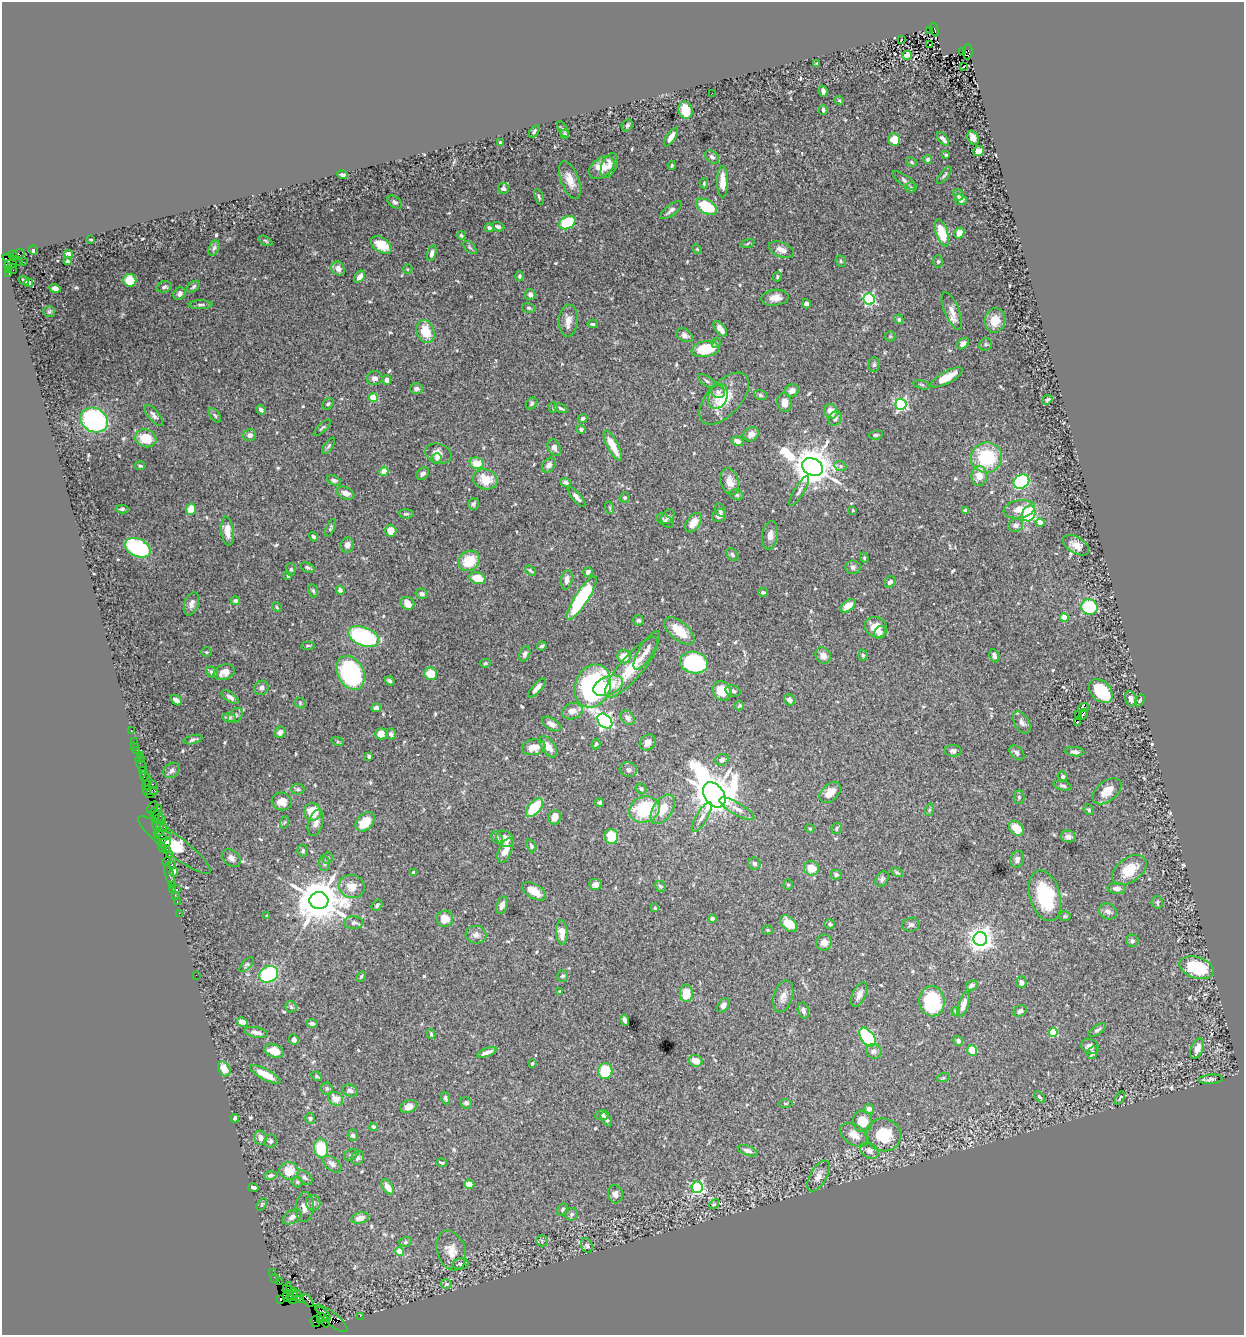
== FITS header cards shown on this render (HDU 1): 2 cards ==
NAXIS1  =                 1242
NAXIS2  =                 1333

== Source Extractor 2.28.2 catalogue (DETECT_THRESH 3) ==
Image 1242 x 1333 px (HDU 1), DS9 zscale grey, 1 PNG px = 1 image px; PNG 1246 x 1337 px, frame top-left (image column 1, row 1333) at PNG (2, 2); each listed source drawn as its Kron ellipse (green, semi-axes under 4 px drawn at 4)
Background 0.922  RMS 0.021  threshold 0.0625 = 3 sigma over >= 5 px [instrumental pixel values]
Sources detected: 585; of the 585, the 500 brightest by FLUX_AUTO listed and drawn (85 fainter detections omitted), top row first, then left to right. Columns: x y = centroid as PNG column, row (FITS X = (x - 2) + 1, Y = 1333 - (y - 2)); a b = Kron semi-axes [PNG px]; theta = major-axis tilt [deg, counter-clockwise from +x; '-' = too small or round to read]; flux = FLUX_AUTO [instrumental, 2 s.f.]
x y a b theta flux
934 29 7 4 -73 680
929 30 4 3 - 35
901 39 3 3 - 6.4
930 44 3 2 - 3.7
962 51 2 2 - 100
968 52 7 4 86 1200
907 55 5 4 - 19
817 64 3 3 - 2.3
963 67 3 2 - 6.8
823 91 5 4 - 5.4
712 93 2 2 - 5.1
839 101 5 3 - 2
685 110 9 7 -78 31
823 110 5 4 - 3.5
627 125 6 5 - 2.6
563 129 9 4 -59 3
534 131 7 4 54 2.7
565 134 5 4 - 2.7
671 137 11 4 56 8.9
973 138 7 5 -68 10
943 139 8 3 -51 5.6
894 140 6 6 - 19
500 142 3 3 - 2.1
979 151 5 5 - 13
946 155 3 3 - 2
712 157 8 5 -41 4.3
928 159 4 4 - 4.6
912 162 6 4 -29 2.1
672 165 4 3 - 1.9
609 166 13 7 67 7.9
601 168 14 9 37 19
342 175 5 3 - 2.9
944 175 10 4 50 2.8
570 180 20 9 -69 17
905 181 14 5 -35 4.8
722 182 16 5 -90 18
704 183 5 4 - 1.9
503 188 5 5 - 4.8
911 188 5 5 - 2.2
958 195 6 5 - 3.4
539 197 8 3 -70 2.2
960 200 6 5 - 4
395 202 8 5 -36 3.2
706 207 11 7 -28 66
671 210 13 5 38 6.2
567 223 8 6 27 73
498 227 6 4 -21 3.5
489 228 4 4 - 3.5
942 233 14 6 -71 36
959 233 6 4 60 12
461 236 4 3 - 2
91 240 3 3 - 1.8
265 241 8 4 -28 2
747 244 7 3 19 1.9
381 245 11 7 -33 22
214 248 8 5 68 3.3
470 248 8 4 -44 2.6
697 249 5 4 - 1.9
33 250 4 3 - 4.7
781 250 13 7 -21 9.3
432 253 8 4 72 6.6
68 254 4 4 - 3.7
13 255 3 3 - 170
18 255 7 5 31 150
12 260 10 4 -19 1000
68 261 4 3 - 2.8
841 261 6 5 - 2.1
23 262 2 2 - 20
938 262 6 5 - 2.7
10 264 6 3 8 130
338 269 7 6 - 8.3
408 269 5 4 - 1.7
9 270 3 3 - 33
13 270 3 2 - 16
9 274 3 2 - 86
519 276 5 4 - 2.8
360 277 7 4 50 8.9
777 277 5 4 - 2.2
24 280 5 3 - 2.6
130 280 6 6 - 29
29 283 4 3 - 2.6
193 286 7 4 40 3.1
164 287 7 5 13 4.6
55 288 5 4 - 7.1
179 294 7 5 50 5.9
530 294 5 5 - 5.8
775 298 14 8 6 12
869 299 6 5 - 200
806 304 4 4 - 3.8
201 305 12 4 1 3.4
529 308 7 5 -15 2.2
952 311 20 7 -68 12
49 312 6 5 - 2.3
899 319 5 4 - 3.2
995 320 12 10 78 22
568 321 16 9 87 13
593 324 5 4 - 2.4
720 329 9 5 -51 11
426 331 12 8 -69 30
685 335 9 6 -34 5.9
890 336 5 5 - 1.8
716 343 5 4 - 2.3
963 344 7 5 39 6
986 344 6 6 - 3
705 349 14 7 12 51
874 365 7 5 87 2.9
947 377 18 6 29 29
375 378 8 7 - 5.6
387 380 5 4 - 7
707 381 10 5 -33 3.3
922 385 8 4 -16 2.6
416 388 6 5 - 5.1
792 390 7 6 - 6.6
718 392 7 6 - 5.2
760 395 6 5 - 2.6
718 396 13 9 66 12
373 398 4 4 - 43
724 398 32 16 47 44
1047 400 5 4 - 2.9
784 402 9 7 -83 11
532 403 6 5 - 2.9
328 404 6 5 - 2.5
901 404 5 5 - 220
553 407 5 4 - 2.3
561 408 7 3 -24 2.3
261 410 5 4 - 4.5
831 411 7 6 - 17
154 415 12 5 -52 5.1
215 415 8 4 -52 3
583 418 5 4 - 3.8
835 419 7 6 - 4.4
94 420 14 11 -28 200
322 428 11 3 44 2.3
581 429 4 4 - 3.6
751 434 8 7 - 9.9
250 435 6 6 - 5.8
876 435 7 4 7 2.5
146 438 11 9 -16 33
737 441 6 4 -19 8.8
329 446 9 4 55 2.5
613 446 17 5 -63 23
554 447 8 6 -65 7
438 454 13 9 -19 13
437 458 5 5 - 3
986 458 15 15 - 83
477 463 7 6 - 21
549 465 8 6 52 6.7
140 466 5 3 - 2.2
840 466 6 5 - 2.6
812 467 11 8 -26 4200
384 471 5 4 - 18
423 474 7 5 43 5.4
979 476 10 7 89 17
485 479 12 10 -17 28
334 480 7 4 -21 3.5
565 482 5 4 - 3.8
730 482 14 9 -74 15
1021 482 8 6 32 150
799 491 17 5 59 5.4
346 493 9 6 -24 8.5
737 495 7 5 -16 2.3
576 497 12 4 -50 6.1
625 498 5 5 - 1.9
474 504 6 5 - 3
610 508 6 4 -72 1.7
122 509 6 4 1 2.2
191 509 6 5 - 21
1019 509 16 9 10 17
720 510 7 5 -59 2.9
853 510 3 3 - 2
966 511 4 3 - 4.3
1029 513 8 6 65 82
406 514 7 4 -4 2.9
719 516 7 6 - 9.2
668 517 8 5 55 4.2
665 521 10 5 -34 3.7
1040 522 4 4 - 14
693 523 11 6 56 15
1016 525 8 6 21 6
330 528 9 4 67 2.3
227 531 15 6 -84 15
391 531 6 5 - 17
770 535 14 8 81 8.6
313 537 5 3 - 3.1
347 545 7 6 - 7.6
1076 545 14 8 -31 15
138 548 14 9 -25 150
732 555 7 5 -52 2.9
864 558 5 4 - 1.8
469 561 11 9 31 40
307 567 7 4 -20 2.7
853 567 7 7 - 4.3
291 569 6 5 - 2.5
531 571 6 2 -37 2
588 572 5 4 - 5.6
288 576 4 3 - 2.2
478 578 8 5 -14 27
567 580 10 5 83 8.3
890 582 6 5 - 4.5
340 590 4 4 - 4.9
313 591 7 5 -78 3.4
763 592 5 3 - 2.8
422 594 6 5 - 5.1
582 598 25 6 57 130
235 600 5 4 - 3.8
407 603 7 6 - 16
191 604 12 7 70 7.1
848 606 9 5 36 18
277 607 5 4 - 1.9
1089 607 8 7 - 81
1064 617 4 4 - 29
638 620 5 5 - 3.2
876 627 11 10 - 20
679 631 18 9 -41 32
880 632 7 5 55 6
363 636 16 9 -22 170
308 646 6 3 7 1.9
542 646 5 3 - 3.3
647 650 22 7 58 10
206 652 5 4 - 1.8
525 654 8 5 68 4.1
823 655 8 7 - 9.9
863 655 5 4 - 2.4
994 656 7 4 -71 5.3
624 657 7 6 - 17
694 662 14 10 -10 190
485 663 5 4 - 2
631 667 38 11 49 50
212 672 6 5 - 4.4
224 672 11 7 20 12
351 673 18 13 -61 240
431 674 6 6 - 25
390 681 5 3 - 3.7
593 686 22 17 67 220
608 686 15 9 22 43
261 688 7 6 - 5.2
537 688 12 4 48 9
722 691 10 9 - 27
733 691 8 5 -15 4.8
1101 691 14 9 -45 67
230 697 9 5 -34 5.5
1131 699 8 5 -68 6.6
176 700 6 4 -39 6.5
790 700 6 5 - 6.9
1140 700 6 4 56 2.1
300 703 6 4 -49 1.9
739 706 5 4 - 2.4
1083 707 5 3 - 7.7
376 708 5 4 - 5.8
572 711 10 8 17 10
1079 714 3 2 - 2.3
1083 714 5 2 - 2.5
235 715 8 6 46 3.8
229 718 7 4 -4 3.2
628 718 8 6 -51 7.6
605 721 8 6 -45 400
1022 722 12 7 -57 6.4
1077 722 3 2 - 3.2
551 724 10 6 -31 8.7
131 730 3 2 - 25
280 732 6 5 - 6.1
381 734 6 5 - 13
391 734 5 5 - 3.8
193 740 9 4 15 3.8
134 741 3 2 - 38
338 742 6 4 -18 1.9
648 742 9 7 47 7.4
596 744 5 4 - 1.9
135 746 2 2 - 16
534 747 12 8 10 17
548 747 12 6 -55 12
137 751 3 3 - 110
953 751 8 6 -1 4
1075 752 9 4 -6 5.9
1017 753 9 6 -45 5
140 755 2 2 - 20
369 757 3 3 - 2.4
140 759 4 2 - 32
722 760 7 5 24 5.3
141 765 6 3 -47 100
142 770 3 2 - 46
172 770 9 7 37 4.7
628 770 9 7 -12 5.8
144 776 5 3 - 150
1063 776 5 5 - 3.2
147 780 6 3 -86 160
153 784 3 2 - 170
146 785 4 3 - 75
1063 786 9 4 -15 3.4
298 789 6 5 - 2.4
641 789 6 5 - 3.4
154 790 3 2 - 110
147 791 4 2 - 84
1107 791 17 10 39 21
830 792 12 8 43 13
151 793 6 3 28 100
714 795 14 9 -54 4700
1019 797 7 5 -89 2.3
282 801 10 8 -15 12
600 803 4 4 - 2.3
152 807 7 4 48 140
534 808 11 6 50 61
644 809 15 13 20 81
663 809 16 9 57 26
737 809 20 6 -30 10
929 810 6 4 72 2
1089 810 5 5 - 2.4
156 811 7 4 46 260
313 812 9 8 - 32
158 817 7 5 76 160
555 817 7 6 - 13
702 817 17 5 59 9.1
161 819 4 3 - 190
285 822 6 4 70 1.8
365 822 11 7 46 34
316 823 13 7 73 9.7
157 825 7 3 -75 230
162 826 6 2 -18 96
837 828 6 5 - 2.5
1016 828 8 6 -43 27
810 829 5 3 - 1.8
159 832 5 4 - 180
163 836 8 2 0 350
612 836 7 6 - 42
1068 836 7 6 - 5.6
497 838 6 5 - 3.4
163 839 4 3 - 93
505 839 9 7 -41 15
164 843 6 4 15 350
174 845 45 10 -38 110
531 846 7 4 -69 3
163 848 4 3 - 60
167 850 3 2 - 47
505 850 13 6 68 16
303 851 6 5 - 2.4
169 855 2 2 - 11
231 858 10 7 -41 6.1
328 858 6 4 71 2.3
1017 859 8 6 73 5.2
167 862 5 3 - 71
324 864 7 5 -89 3.4
754 864 6 6 - 4.6
172 865 3 3 - 120
811 868 7 7 - 20
1129 870 19 12 37 35
174 872 4 3 - 53
897 872 6 4 -29 2
414 873 4 3 - 7.5
169 875 11 3 -73 160
836 875 5 4 - 3.3
882 879 8 6 61 3.4
595 884 6 5 - 5.6
172 885 3 2 - 97
788 885 5 4 - 1.9
352 886 13 11 -17 17
660 886 6 5 - 2.6
1117 888 9 5 -3 6.7
173 889 4 3 - 69
176 889 3 2 - 130
534 891 13 7 -30 20
175 895 2 2 - 34
1045 896 26 15 -74 83
177 901 2 2 - 35
319 901 9 8 - 6400
1157 902 6 5 - 3
377 905 6 5 - 3.2
502 905 9 5 73 7.9
655 908 4 4 - 2.9
1108 911 9 7 -28 6.7
179 913 2 2 - 22
267 916 3 3 - 2.3
1065 916 6 5 - 2
445 919 8 8 - 19
712 919 4 4 - 2.9
353 923 9 6 1 4.1
788 923 10 6 -44 28
830 924 5 4 - 2.6
911 925 8 7 - 4.3
768 930 5 4 - 1.8
562 932 12 6 -85 14
476 935 10 9 - 8.6
980 939 7 7 - 1200
1132 941 6 6 - 4
824 943 8 7 - 10
247 965 9 4 46 2.4
1197 968 18 10 -18 68
269 974 10 8 27 110
196 975 2 2 - 29
361 976 5 3 - 1.8
563 976 6 5 - 3.4
1021 982 6 5 - 5.6
972 985 6 4 28 5.1
560 991 3 3 - 2.6
686 993 8 6 90 23
859 995 13 6 66 10
783 996 16 9 73 11
932 1001 15 12 -86 110
963 1004 13 5 72 9.9
723 1005 8 5 54 6.2
291 1007 6 5 - 2.4
803 1011 8 5 -76 5.4
956 1011 4 3 - 1.8
1020 1011 7 5 28 4.4
625 1020 5 3 - 4.2
242 1022 5 4 - 15
312 1023 6 4 -13 4
1097 1030 10 5 33 3.5
256 1032 12 5 -11 6.8
1053 1032 4 4 - 64
431 1034 5 3 - 2
867 1037 11 6 -53 160
294 1040 5 4 - 4.2
958 1041 5 4 - 4.8
1090 1046 9 7 -28 6.7
1197 1049 11 6 68 12
972 1050 5 5 - 24
274 1051 10 6 -18 15
874 1051 8 7 - 4.9
487 1052 10 4 20 7.8
1093 1052 7 4 65 4.2
696 1061 7 5 -21 15
532 1063 3 3 - 2.4
224 1069 8 5 -61 21
605 1071 8 7 - 53
265 1074 17 5 -28 23
317 1076 5 4 - 2.2
943 1078 6 4 19 1.9
1211 1079 12 4 3 4
327 1088 6 6 - 3.2
350 1091 8 6 -15 4.6
1039 1097 7 4 -47 2.2
445 1098 6 4 -74 2.7
1120 1098 7 2 64 1.8
336 1099 7 6 - 15
466 1103 6 5 - 3.4
785 1103 7 3 0 1.8
409 1106 9 6 22 11
869 1109 5 5 - 5.6
602 1115 6 5 - 3.2
235 1118 4 4 - 4.1
310 1118 5 5 - 2.4
606 1119 8 4 -57 3.6
862 1121 11 9 -75 26
373 1127 4 3 - 2.7
353 1135 5 5 - 3.7
854 1135 16 10 -33 15
883 1135 18 16 -15 51
260 1138 7 6 - 9.1
270 1141 6 6 - 3.4
321 1148 10 7 -81 58
748 1151 10 4 -19 5.9
869 1151 10 7 -33 9.5
351 1155 8 5 30 2.5
358 1158 7 6 - 4.4
441 1163 5 3 - 2.3
332 1164 11 6 -38 7.6
289 1171 9 8 - 24
271 1175 6 4 8 4.3
818 1176 17 8 59 11
305 1177 9 5 -41 3.8
297 1182 5 5 - 2.4
469 1184 5 4 - 11
388 1187 8 5 -57 14
697 1187 6 5 - 230
253 1188 5 3 - 4.7
615 1194 9 7 -74 6.4
313 1203 8 7 - 6.7
262 1204 7 4 59 1.8
714 1204 5 4 - 2.2
305 1207 15 9 86 9.7
562 1209 6 5 - 2.8
572 1214 6 6 - 3.5
292 1217 10 6 31 7.2
360 1218 9 5 12 11
542 1241 6 5 - 2.1
405 1242 6 5 - 2.7
587 1245 7 5 -68 3.8
451 1251 20 14 -71 18
399 1252 4 4 - 34
460 1264 8 5 9 3
273 1273 2 2 - 14
275 1278 4 2 - 48
279 1282 2 2 - 28
446 1284 5 5 - 2.3
287 1288 6 3 58 170
290 1290 4 3 - 170
293 1294 6 4 57 490
297 1295 5 3 - 740
288 1296 6 5 - 850
292 1299 4 3 - 50
281 1300 4 2 - 34
300 1300 4 3 - 68
308 1300 7 3 -55 140
324 1314 9 4 -45 1400
360 1316 2 2 - 34
322 1317 5 3 - 1300
331 1318 20 6 -39 2300
321 1321 3 3 - 800
315 1322 5 5 - 220
326 1322 6 3 -76 180
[85 fainter detections neither listed nor drawn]